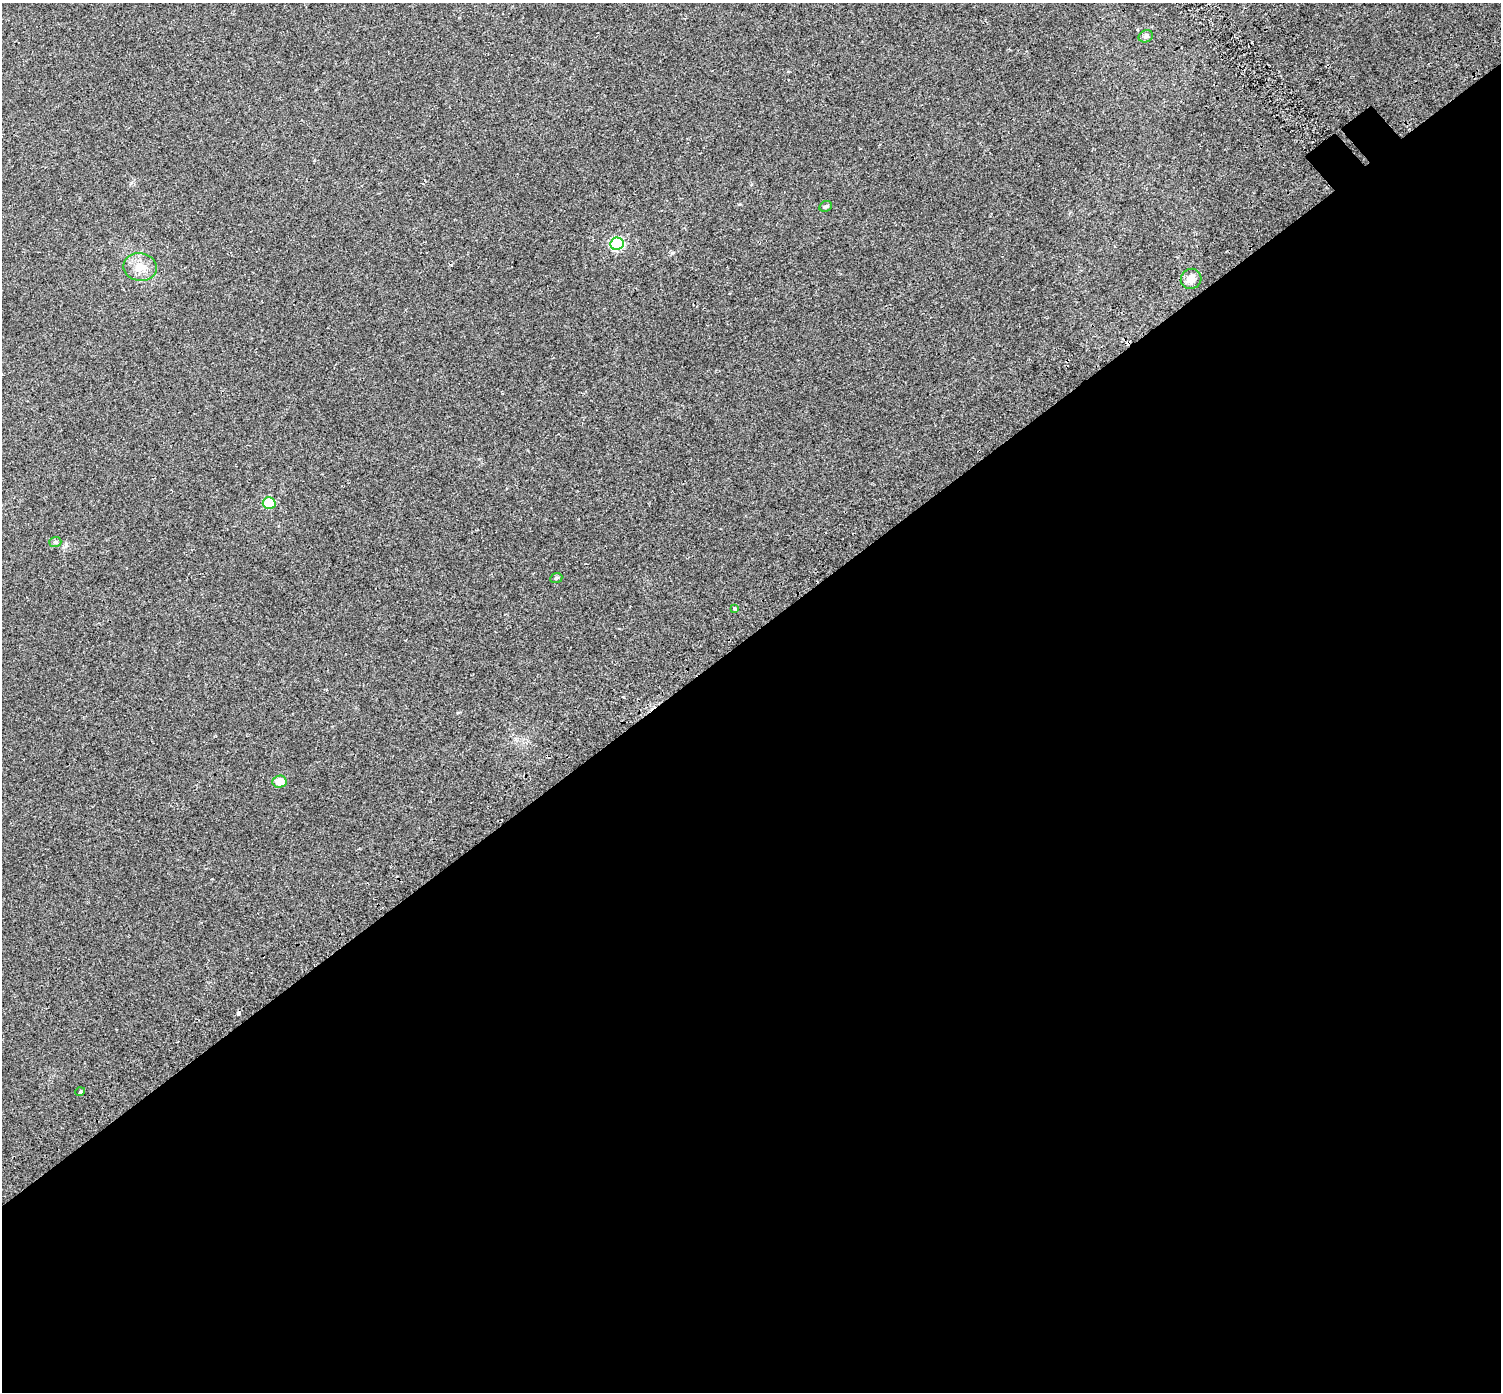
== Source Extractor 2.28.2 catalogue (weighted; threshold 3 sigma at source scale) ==
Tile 15 of 4 x 4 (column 3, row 4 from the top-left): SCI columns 3067-4565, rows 293-1682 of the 6126 x 6079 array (HDU 1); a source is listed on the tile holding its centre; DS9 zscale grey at full resolution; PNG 1503 x 1394 px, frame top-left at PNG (2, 3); each listed source drawn as its Kron ellipse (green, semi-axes under 4 px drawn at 4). Shown black and unused: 55% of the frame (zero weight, under 2 of 3 exposures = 4% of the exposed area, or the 3 px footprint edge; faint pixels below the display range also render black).
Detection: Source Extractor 2.28.2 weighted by HDU 2 'WHT'; one run over the whole footprint, this tile lists its part. Background 0.0555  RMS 0.011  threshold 0.0511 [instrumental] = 3 sigma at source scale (4.5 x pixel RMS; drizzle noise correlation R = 1.50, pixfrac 1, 0.0396/0.0396 arcsec/px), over >= 5 px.
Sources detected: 12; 1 cosmic-ray / hot-pixel residue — neither listed nor drawn; the other 11 listed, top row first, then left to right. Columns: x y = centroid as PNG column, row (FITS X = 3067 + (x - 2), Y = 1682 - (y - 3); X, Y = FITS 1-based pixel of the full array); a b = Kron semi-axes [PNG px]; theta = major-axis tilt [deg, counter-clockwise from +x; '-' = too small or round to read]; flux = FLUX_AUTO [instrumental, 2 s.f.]
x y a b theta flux
1146 36 7 6 - 2.9
826 206 6 5 - 1.9
617 244 7 6 - 100
140 267 17 14 -10 15
1191 279 10 10 - 8.3
269 503 6 6 - 52
55 542 6 5 - 1.9
556 578 6 5 - 1.7
735 609 4 3 - 5.2
279 782 7 6 - 10
80 1092 5 3 - 1.1
Unlisted compact peaks at least as high as the median listed source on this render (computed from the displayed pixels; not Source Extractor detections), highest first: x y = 672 253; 66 545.